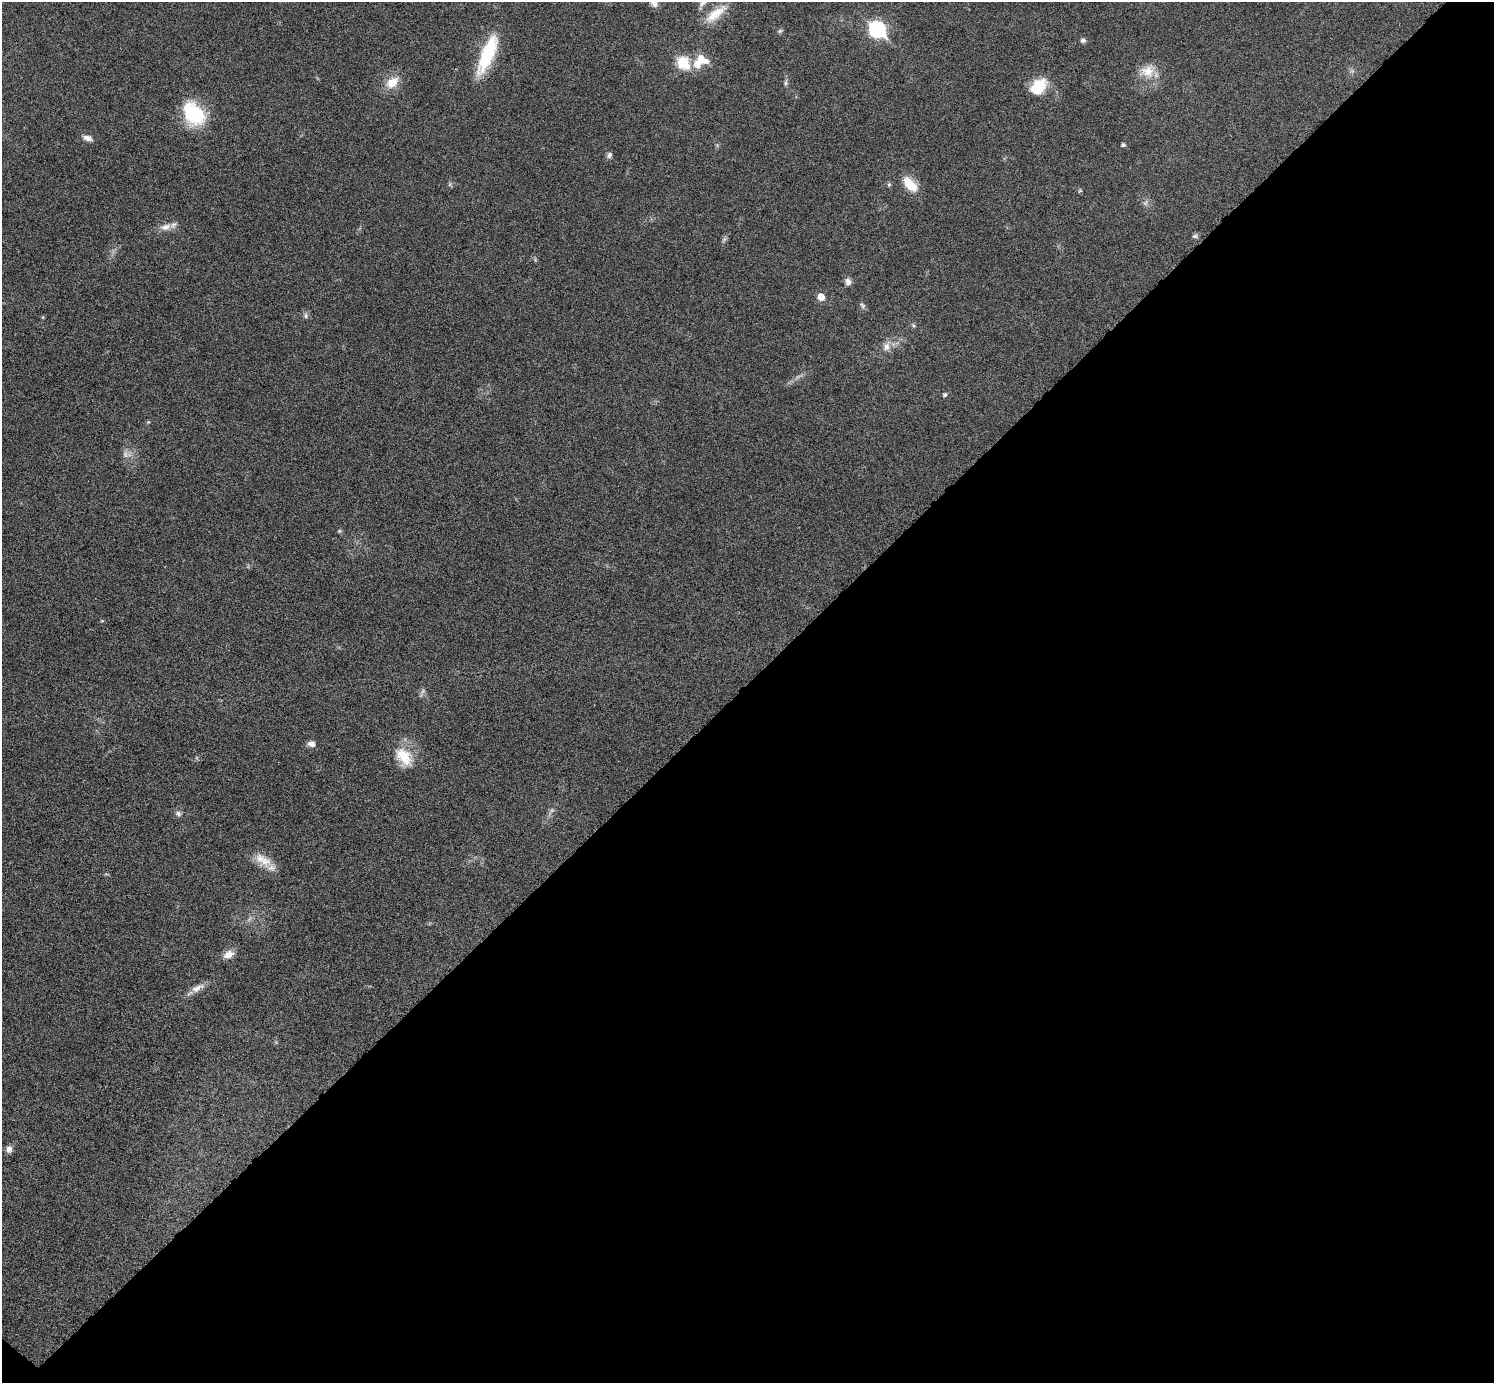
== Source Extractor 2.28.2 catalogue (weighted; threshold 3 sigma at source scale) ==
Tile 12 of 4 x 4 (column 4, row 3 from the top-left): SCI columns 4491-5982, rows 1686-3066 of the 5992 x 5993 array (HDU 1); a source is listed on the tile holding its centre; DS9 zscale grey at full resolution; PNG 1496 x 1385 px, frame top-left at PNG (2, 2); no overlay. Shown black and unused: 51% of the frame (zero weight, under 6 of 11 exposures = <1% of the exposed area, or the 3 px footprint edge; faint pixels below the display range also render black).
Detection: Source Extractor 2.28.2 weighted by HDU 2 'WHT'; one run over the whole footprint, this tile lists its part. Background 0.0216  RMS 0.0026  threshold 0.0105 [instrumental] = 3 sigma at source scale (4.09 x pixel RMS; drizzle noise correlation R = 1.36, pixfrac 0.8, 0.05/0.05 arcsec/px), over >= 5 px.
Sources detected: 46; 3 too faint to see at this stretch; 1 inside a brighter object's white glare — not listed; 1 inside a brighter listed object's ellipse — not listed separately; the other 41 listed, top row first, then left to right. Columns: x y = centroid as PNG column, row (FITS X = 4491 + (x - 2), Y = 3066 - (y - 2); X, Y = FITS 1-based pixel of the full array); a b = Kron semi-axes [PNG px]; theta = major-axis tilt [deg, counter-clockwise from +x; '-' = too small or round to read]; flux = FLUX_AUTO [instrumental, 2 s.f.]
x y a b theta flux
654 3 11 8 -40 1.3
716 14 36 12 37 5.1
877 29 8 7 - 54
780 31 7 4 44 0.41
1083 40 6 5 - 0.69
487 54 45 13 68 14
701 60 17 11 -23 4
683 63 7 6 - 19
1148 71 22 17 25 4.3
392 82 17 11 40 4
786 83 7 6 - 0.52
1038 87 21 15 50 6.6
193 114 24 18 -53 17
87 138 12 7 -19 1.4
1123 145 4 4 - 0.59
609 155 8 6 67 0.72
450 184 7 4 71 0.39
889 184 6 5 - 0.39
910 184 21 11 -47 4.9
1080 191 6 4 30 0.3
1145 203 9 6 71 0.75
165 227 15 9 9 1.9
1195 236 8 6 40 0.57
724 239 9 4 54 0.57
848 282 9 7 -81 1.1
821 297 6 5 - 3.2
862 305 9 6 -46 0.62
306 316 8 6 90 0.63
913 326 6 5 - 0.39
886 346 14 10 67 1.9
945 395 6 5 - 0.45
148 422 6 4 16 0.26
339 531 5 5 - 0.33
102 621 5 3 - 0.21
311 744 9 7 -13 1.3
404 757 28 18 -52 6.8
178 814 8 7 - 0.76
263 860 27 14 -34 4
229 954 14 9 24 2.1
197 988 21 8 24 2.1
9 1149 9 7 89 1.1
Isophote crosses this tile's border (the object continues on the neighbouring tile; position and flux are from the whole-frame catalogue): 1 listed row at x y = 654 3